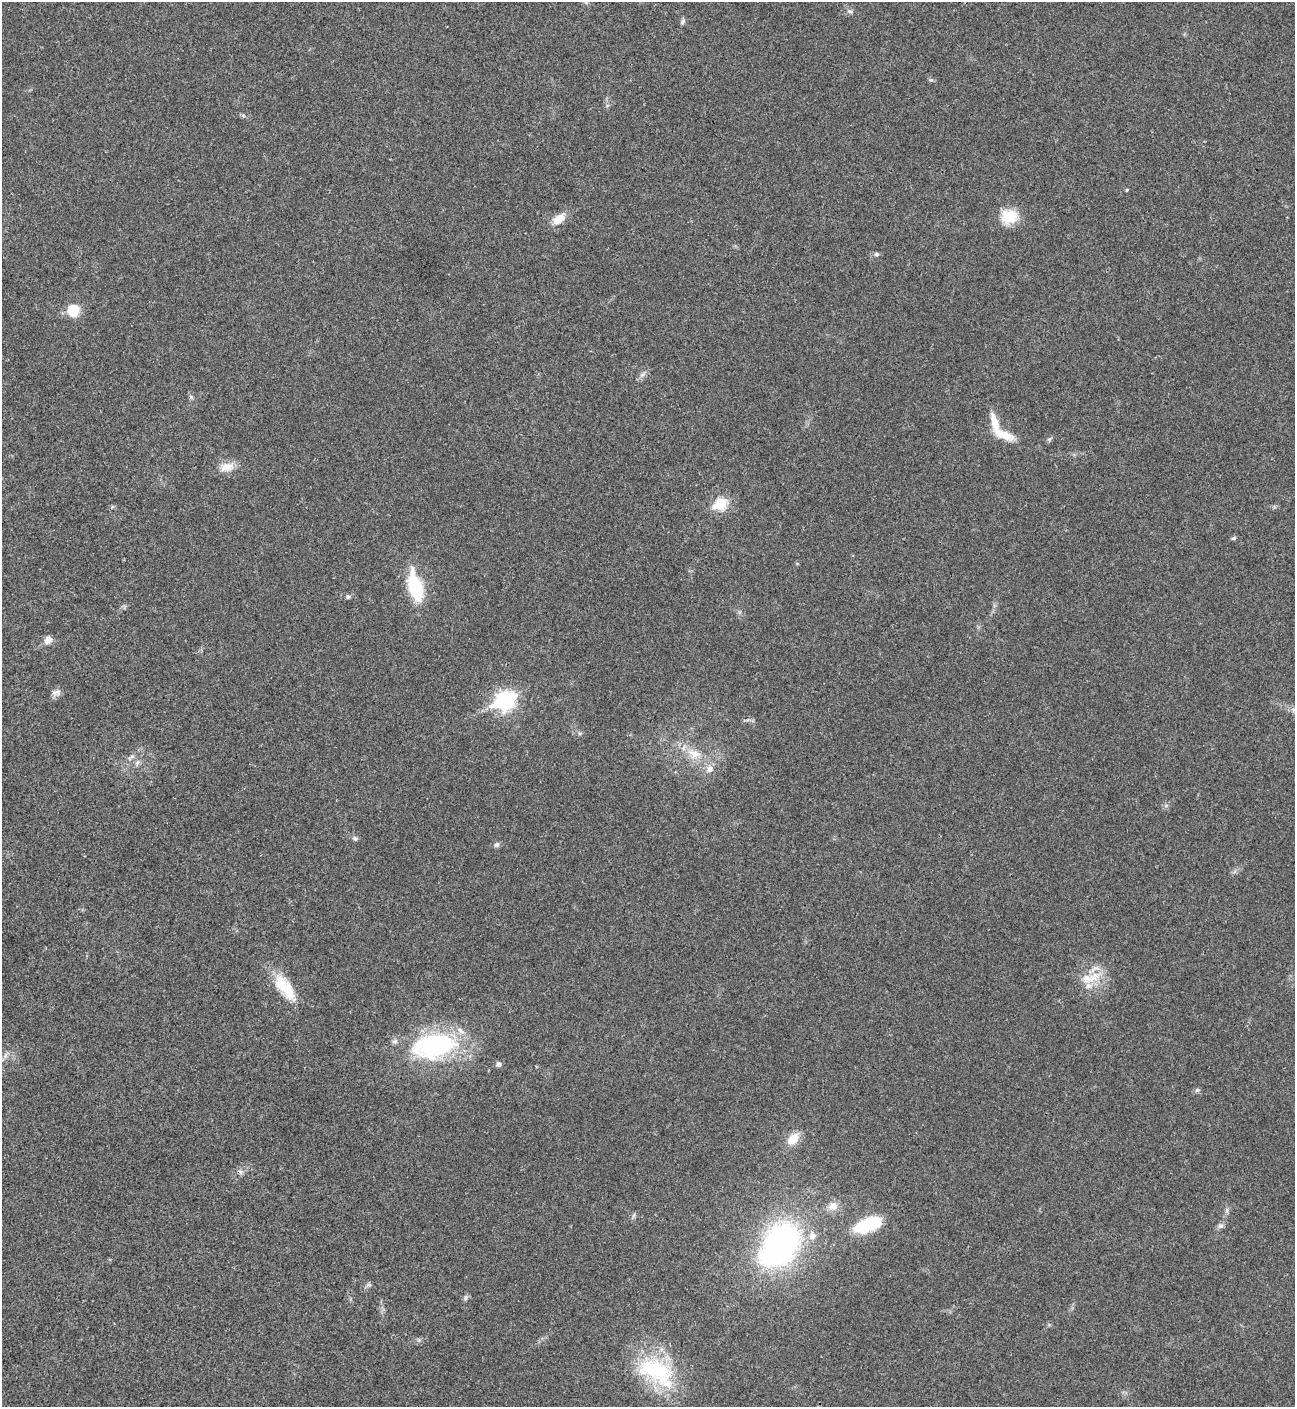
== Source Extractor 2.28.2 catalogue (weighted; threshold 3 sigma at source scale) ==
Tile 11 of 4 x 4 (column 3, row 3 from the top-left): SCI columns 2875-4167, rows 1408-2812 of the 5616 x 5626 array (HDU 1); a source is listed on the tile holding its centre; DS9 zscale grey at full resolution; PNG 1297 x 1409 px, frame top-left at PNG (2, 2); no overlay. Shown black and unused: <1% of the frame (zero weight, under 3 of 4 exposures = <1% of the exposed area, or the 3 px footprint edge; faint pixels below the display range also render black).
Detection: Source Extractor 2.28.2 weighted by HDU 2 'WHT'; one run over the whole footprint, this tile lists its part. Background 0.0202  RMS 0.004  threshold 0.0181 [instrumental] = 3 sigma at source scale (4.5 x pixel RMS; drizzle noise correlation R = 1.50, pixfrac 1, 0.05/0.05 arcsec/px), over >= 5 px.
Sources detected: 42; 1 inside a brighter object's white glare — not listed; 2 inside a brighter listed object's ellipse — not listed separately; the other 39 listed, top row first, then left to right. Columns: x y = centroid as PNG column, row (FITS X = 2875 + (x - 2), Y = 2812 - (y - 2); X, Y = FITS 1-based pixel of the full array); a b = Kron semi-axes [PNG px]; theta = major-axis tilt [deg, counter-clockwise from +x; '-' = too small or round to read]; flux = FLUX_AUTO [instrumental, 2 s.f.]
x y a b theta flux
586 2 6 4 -71 0.65
850 11 7 5 -20 0.95
682 22 8 6 54 0.96
931 80 6 4 -41 0.62
1009 216 21 18 -5 9.1
558 219 16 10 37 5.5
876 254 6 5 - 0.81
73 310 14 14 - 8
642 375 7 4 19 0.93
1003 434 32 10 -25 7.4
227 467 20 11 15 4.8
720 504 7 6 - 32
1234 538 7 4 26 0.66
415 587 29 12 -75 26
348 597 5 5 - 0.71
48 640 11 8 42 2.5
56 692 14 6 7 1.6
505 701 9 7 27 150
694 754 21 12 -16 7.4
132 756 7 6 - 1.1
137 763 9 5 53 1.2
709 769 11 9 41 2.7
355 838 7 6 - 0.91
497 845 7 6 - 1.1
1087 978 22 14 -11 8.4
285 988 39 15 -54 13
434 1045 48 27 10 62
5 1056 9 5 59 1.3
498 1064 6 5 - 1.4
793 1139 16 10 48 5.9
833 1206 13 11 30 3.7
1227 1210 7 4 72 0.82
868 1225 34 15 19 19
1221 1226 9 6 26 1.2
812 1236 11 9 78 3.2
782 1241 30 29 - 93
369 1285 6 5 - 0.82
465 1297 7 6 - 0.99
656 1371 56 28 -32 38
Isophote crosses this tile's border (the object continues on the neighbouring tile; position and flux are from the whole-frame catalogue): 1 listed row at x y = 586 2
Unlisted compact peaks at least as high as the median listed source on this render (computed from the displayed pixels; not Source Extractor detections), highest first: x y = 1197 1090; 191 397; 1127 190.